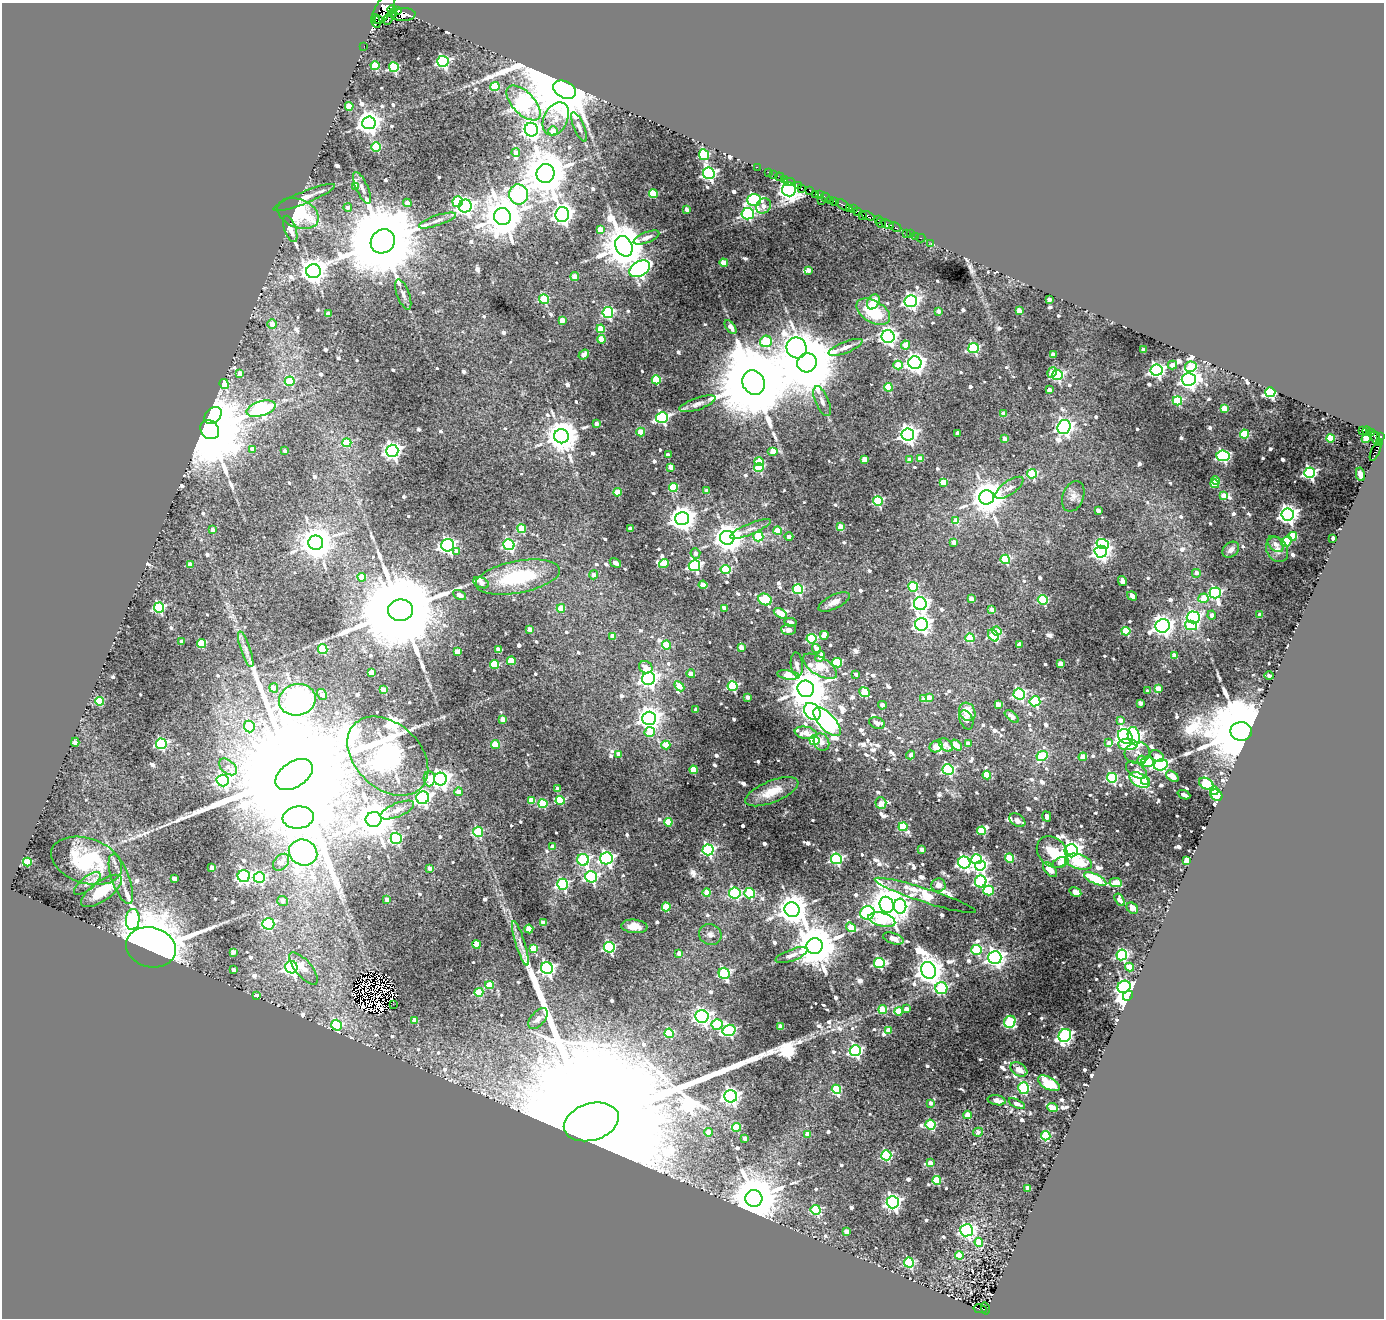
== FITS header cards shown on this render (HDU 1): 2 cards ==
NAXIS1  =                 1382
NAXIS2  =                 1316

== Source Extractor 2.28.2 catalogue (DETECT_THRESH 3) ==
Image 1382 x 1316 px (HDU 1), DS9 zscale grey, 1 PNG px = 1 image px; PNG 1386 x 1320 px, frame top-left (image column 1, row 1316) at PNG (2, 3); each listed source drawn as its Kron ellipse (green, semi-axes under 4 px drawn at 4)
Background 0.463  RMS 0.012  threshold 0.0364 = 3 sigma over >= 5 px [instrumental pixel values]
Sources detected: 945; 7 with non-positive FLUX_AUTO (blend fragments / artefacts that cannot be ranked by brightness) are neither listed nor drawn; of the other 938, the 500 brightest by FLUX_AUTO listed and drawn (438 fainter detections omitted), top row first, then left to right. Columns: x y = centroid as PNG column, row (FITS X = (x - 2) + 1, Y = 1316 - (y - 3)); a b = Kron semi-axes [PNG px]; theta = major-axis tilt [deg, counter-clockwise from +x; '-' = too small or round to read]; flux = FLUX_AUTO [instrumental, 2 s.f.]
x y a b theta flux
384 8 18 8 61 4300
392 9 4 3 - 470
398 10 4 3 - 360
393 13 4 3 - 520
403 15 12 6 3 1700
388 19 6 3 60 310
379 20 3 2 - 390
376 21 7 3 -74 710
364 46 2 2 - 6
443 61 5 5 - 170
375 66 4 4 - 38
394 67 5 5 - 72
495 87 4 4 - 47
565 90 12 8 -26 9700
524 103 22 11 -46 300
349 106 4 4 - 16
556 119 17 11 63 10
369 123 6 6 - 800
579 127 16 5 -68 4.1
531 130 7 6 - 400
553 131 5 4 - 11
376 147 5 4 - 45
516 153 4 4 - 11
704 155 5 5 - 71
757 167 2 2 - 7.7
768 172 3 2 - 26
709 173 6 5 - 230
546 174 9 9 - 3800
774 175 2 2 - 11
779 177 4 2 - 28
785 179 3 3 - 16
789 182 6 3 0 54
798 185 4 3 - 290
356 186 4 4 - 8
362 188 17 6 -66 4.5
801 188 3 2 - 22
789 189 7 6 - 520
810 190 3 3 - 220
518 194 10 9 - 240
653 194 4 4 - 35
815 194 3 2 - 17
819 195 3 2 - 27
304 197 33 6 22 11
826 197 5 4 - 230
754 200 7 6 - 170
822 201 2 2 - 81
830 201 3 3 - 130
835 201 4 3 - 180
458 202 5 5 - 53
407 203 4 4 - 7.8
843 205 8 3 -36 310
465 206 6 6 - 270
763 206 8 7 - 5.6
348 207 4 4 - 4.2
687 209 4 3 - 5.5
850 209 3 2 - 130
853 209 3 2 - 21
858 211 3 2 - 32
298 213 21 14 -23 61
748 214 6 6 - 120
562 215 7 7 - 510
862 216 3 2 - 330
868 216 7 3 -25 610
502 217 8 8 - 3200
437 220 19 5 19 4.7
878 220 2 2 - 12
881 223 5 2 - 27
887 224 7 3 -27 85
895 227 6 3 -25 220
290 229 14 6 -71 8.7
600 229 4 4 - 11
906 234 2 2 - 20
911 234 3 2 - 45
916 236 3 2 - 6.5
646 237 13 5 21 4.4
921 238 4 3 - 26
383 241 13 11 45 17000
931 243 2 2 - 6.8
624 246 11 8 -63 4000
724 263 4 4 - 20
640 269 11 7 29 400
809 270 4 4 - 5.5
313 271 7 7 - 1100
575 277 4 4 - 16
403 294 16 6 -69 4.5
544 299 5 4 - 47
1049 299 4 4 - 7.6
911 301 6 6 - 280
873 302 8 5 62 11
938 311 4 3 - 4.6
1019 311 4 4 - 14
873 312 18 11 -30 33
608 313 5 5 - 90
328 314 4 4 - 7.3
562 320 4 4 - 9.5
272 324 5 4 - 7.2
730 327 8 4 -54 5.9
601 329 4 4 - 27
888 337 6 6 - 300
601 339 4 4 - 22
766 341 6 5 - 52
906 345 4 4 - 10
845 347 18 5 22 6.2
797 348 10 10 - 670
973 348 5 5 - 96
1143 350 4 4 - 7.1
584 354 6 4 39 7.5
1053 354 4 3 - 5.8
807 363 10 9 - 9300
915 363 6 6 - 440
898 365 4 4 - 29
1172 365 5 4 - 6.5
1191 367 6 5 - 30
1156 370 6 5 - 280
1052 372 6 4 57 14
240 374 4 4 - 7.1
1057 375 5 5 - 110
1189 379 7 6 - 510
656 380 4 4 - 47
290 381 5 4 - 33
754 382 12 11 - 18000
224 384 5 4 - 35
888 387 4 4 - 31
1049 390 4 3 - 4.6
1270 392 5 5 - 140
822 401 16 6 -68 4.9
1177 401 4 4 - 52
697 404 19 6 19 5.6
1224 408 4 4 - 18
261 409 15 7 17 290
1004 414 4 4 - 7.7
213 415 10 7 43 410
662 418 6 5 - 150
596 424 4 3 - 4.5
1064 427 7 6 - 380
210 430 10 8 -47 17000
1363 430 3 3 - 84
1367 431 4 3 - 180
641 432 4 4 - 21
957 433 4 4 - 4.9
1371 433 3 3 - 120
908 434 6 6 - 470
1245 434 4 4 - 47
562 436 7 7 - 2000
1380 436 3 2 - 59
1330 438 4 4 - 34
1376 438 7 4 -68 190
1004 439 4 4 - 6.7
1366 439 4 4 - 27
347 443 4 4 - 30
1380 443 3 2 - 42
253 449 4 4 - 8.9
285 451 4 3 - 4.5
392 451 6 6 - 390
773 451 5 4 - 20
1376 451 11 4 66 57
668 455 4 3 - 5.7
1223 456 7 5 -9 140
865 459 4 4 - 15
921 459 4 4 - 14
909 460 4 4 - 4.8
759 462 5 4 - 21
671 467 4 4 - 12
759 468 5 4 - 52
1310 473 5 5 - 200
1032 474 5 4 - 57
1360 474 7 4 -78 4.9
1215 481 4 3 - 15
943 482 4 4 - 22
1215 484 4 4 - 17
673 488 4 4 - 39
1009 488 16 6 34 4.8
707 491 4 3 - 5
618 492 4 4 - 18
1223 495 4 4 - 12
1073 496 16 10 70 5.9
987 497 7 7 - 1700
878 501 5 4 - 64
1098 510 4 3 - 6.5
1288 514 6 6 - 490
682 519 7 6 - 1000
956 521 4 4 - 18
840 527 4 4 - 18
213 529 3 3 - 4.9
522 529 4 4 - 30
631 529 4 4 - 9
750 529 22 5 23 5.7
778 531 4 4 - 23
758 536 5 5 - 50
1293 536 4 4 - 30
789 537 4 4 - 4.2
727 538 7 7 - 1300
1333 538 3 3 - 4.9
1286 541 6 4 47 32
954 542 4 4 - 7.6
316 543 7 7 - 1700
1103 544 6 5 - 78
1276 544 9 6 -45 4.5
448 545 6 6 - 240
509 545 5 5 - 120
1231 550 9 7 40 5.1
1277 550 13 10 -58 6.2
457 551 4 4 - 5.5
1101 552 6 6 - 360
695 553 5 5 - 4.5
1005 559 4 4 - 51
615 563 6 3 -31 6.1
664 563 5 4 - 22
190 564 4 4 - 6.3
694 566 6 5 - 150
726 569 5 4 - 69
1196 573 5 5 - 4.7
594 575 4 4 - 5.1
362 577 4 4 - 19
518 577 43 16 11 66
1122 581 5 4 - 6.4
481 583 8 5 -26 9.6
703 585 4 4 - 15
913 587 5 5 - 54
798 589 5 5 - 75
1215 593 5 5 - 140
459 595 7 4 -28 6.5
1132 596 5 4 - 8.5
1203 598 5 4 - 14
765 599 7 5 -23 48
971 599 4 4 - 9.5
1043 600 5 5 - 50
834 602 17 7 26 5.5
920 604 6 6 - 290
159 607 5 5 - 100
561 608 4 4 - 20
724 608 4 3 - 5.3
992 609 4 3 - 4.6
400 610 12 11 - 25000
780 613 7 4 -31 16
1212 615 4 4 - 4.4
1260 615 4 3 - 7.2
1193 617 6 6 - 160
791 622 6 4 -14 5.1
921 624 6 6 - 340
1191 625 6 4 -12 63
1163 626 7 6 - 490
530 629 4 4 - 13
789 630 7 5 -2 4.7
997 631 5 4 - 17
1126 631 4 4 - 35
824 635 4 4 - 12
993 635 6 4 -51 64
613 636 4 3 - 9.4
970 638 4 4 - 40
811 639 5 5 - 66
182 642 4 3 - 8.1
201 644 4 4 - 35
666 645 4 4 - 26
1019 645 4 4 - 7.1
741 648 4 4 - 10
816 648 4 4 - 6.4
246 649 19 5 -71 4.6
323 649 5 4 - 55
499 650 4 4 - 16
457 652 4 4 - 17
1174 655 4 3 - 7.7
820 656 6 4 60 7.5
511 661 4 4 - 21
837 663 5 4 - 54
495 664 4 4 - 46
1061 664 4 4 - 20
797 665 12 6 -84 4.2
820 666 19 9 -32 50
646 667 7 6 - 7.7
372 673 4 4 - 14
691 674 4 4 - 12
856 674 4 3 - 4.4
788 675 11 4 -8 30
1269 676 4 3 - 4.2
648 679 6 6 - 370
679 686 6 4 -46 18
732 686 5 5 - 79
274 688 5 4 - 9.9
1158 688 4 4 - 15
806 689 8 8 - 2500
383 690 4 4 - 14
1148 691 4 3 - 4.3
864 692 5 4 - 31
1019 694 5 5 - 120
322 695 6 4 -59 7.2
747 697 4 3 - 5.3
929 697 4 4 - 8.9
924 699 4 4 - 6.9
297 700 18 15 14 1500
100 701 4 4 - 39
1035 701 5 5 - 72
1140 703 4 3 - 7
998 704 4 4 - 11
882 705 4 4 - 6.9
696 710 4 4 - 5.3
812 712 9 7 -48 250
967 712 9 8 - 15
1012 717 8 4 -40 8
649 718 7 6 - 790
503 719 4 4 - 8.7
966 720 10 6 -68 4.6
1121 720 4 4 - 6.2
827 722 18 8 -47 400
877 723 8 5 -23 5.2
249 726 6 5 - 49
1241 731 11 9 -1 17000
650 732 5 5 - 17
806 733 11 6 -10 9.9
1134 736 9 6 -75 230
1125 737 8 6 -50 450
814 740 5 5 - 54
75 742 4 4 - 7.1
821 742 9 7 -62 6.3
968 743 4 4 - 5.3
1109 743 4 4 - 6.6
161 744 5 5 - 110
495 744 4 4 - 27
1128 744 9 5 -2 42
666 745 4 4 - 17
946 745 8 5 -42 8
956 745 6 4 -48 14
936 747 6 5 - 17
1137 753 12 11 - 5.7
619 754 4 4 - 8.1
911 755 4 4 - 5.7
388 756 46 32 -43 2000
1042 756 6 5 - 36
1157 756 7 5 -32 11
1083 757 4 4 - 16
1142 760 4 3 - 8.9
1147 762 6 5 - 33
1161 765 7 5 15 160
228 767 10 6 -40 4.2
693 770 4 4 - 27
948 770 5 5 - 100
1136 770 12 6 -34 5.5
294 775 21 12 33 85000
987 775 4 4 - 29
1172 776 7 4 -36 11
1112 778 5 5 - 78
429 779 7 5 -88 14
440 779 6 6 - 490
223 780 6 6 - 140
1139 780 11 6 -31 87
1145 781 4 3 - 11
1206 784 8 5 -29 74
557 789 4 4 - 5.2
1214 791 4 3 - 17
458 792 4 4 - 9.3
772 792 28 11 22 18
1184 795 6 3 -24 5.6
1216 795 6 5 - 44
423 798 6 6 - 260
531 800 4 4 - 22
560 800 4 4 - 45
881 803 6 5 - 7.5
543 804 4 4 - 39
397 810 18 7 23 6.6
1047 816 5 4 - 4.4
298 817 15 11 6 2200
374 819 8 7 - 2600
1017 820 9 6 -34 4.6
668 822 4 4 - 26
903 827 4 4 - 43
982 831 4 4 - 43
478 832 5 5 - 50
396 838 5 5 - 110
552 846 4 4 - 6.5
708 850 5 5 - 140
922 850 4 4 - 10
1071 851 6 6 - 540
303 852 14 13 - 1200
1052 852 17 14 -47 63
606 858 6 6 - 240
1009 858 5 4 - 30
836 859 5 5 - 130
977 859 5 5 - 72
583 860 6 5 - 92
86 861 36 22 -17 74
1187 861 4 4 - 29
27 862 4 4 - 40
281 862 9 6 49 6.5
964 862 6 6 - 250
1078 862 14 7 -17 40
1061 863 8 5 24 13
980 866 5 5 - 130
212 868 4 4 - 14
429 868 4 3 - 5.1
1050 870 9 5 -49 13
244 876 6 6 - 170
259 877 6 5 - 92
591 877 6 5 - 140
174 878 4 4 - 8.7
121 879 26 9 -70 9.9
1095 879 12 4 -26 45
981 881 6 6 - 160
87 883 16 6 38 5.8
1116 883 6 4 -4 19
562 884 5 5 - 120
938 885 7 6 - 5.7
102 891 24 10 35 27
988 891 5 5 - 39
1075 892 6 4 -31 14
707 893 4 4 - 21
735 893 6 5 - 99
750 893 5 5 - 53
925 895 53 7 -18 57
387 899 4 4 - 5.5
1120 900 7 4 -57 5.3
283 901 5 5 - 5.9
887 905 8 7 - 2700
900 906 7 6 - 230
666 907 4 4 - 36
1132 908 6 5 - 8.1
792 910 8 7 - 1400
867 913 7 7 - 170
133 919 10 7 86 110
882 920 14 6 -16 54
543 923 4 4 - 15
268 924 6 5 - 76
634 926 13 7 -5 8.5
851 927 5 4 - 22
529 929 4 4 - 20
710 934 11 10 - 5.6
893 938 10 5 -18 7.5
520 943 23 4 -73 5.9
476 944 4 4 - 21
815 946 8 8 - 4100
151 947 25 20 -15 2300
609 947 5 5 - 120
533 948 4 4 - 25
976 950 5 5 - 70
233 952 4 4 - 6.1
679 953 4 4 - 5.4
791 955 17 5 20 5.2
1122 955 5 5 - 110
995 958 6 6 - 440
879 963 5 5 - 95
291 967 6 6 - 290
1130 967 4 4 - 19
303 968 20 8 -50 13
547 968 6 6 - 230
234 970 4 3 - 4.4
928 970 9 7 -67 1300
724 973 6 5 - 110
489 985 4 4 - 21
1124 987 7 6 - 170
941 988 6 6 - 91
479 992 4 4 - 27
256 995 4 3 - 4.2
1128 996 5 4 - 1100
393 1004 3 2 - 4.4
906 1009 4 3 - 6.5
883 1010 4 4 - 27
899 1011 4 4 - 27
702 1016 6 6 - 330
538 1019 12 7 48 4.9
415 1021 4 4 - 12
1010 1022 6 5 - 95
717 1024 5 5 - 55
336 1025 5 5 - 75
781 1027 4 4 - 13
729 1030 7 5 16 130
888 1030 4 4 - 11
669 1033 4 4 - 46
1065 1035 7 6 - 190
855 1050 5 5 - 160
1019 1069 9 6 -32 9.3
1049 1083 12 6 -28 42
1024 1088 6 5 - 78
836 1089 4 4 - 42
731 1096 6 6 - 330
997 1100 9 5 -12 5.5
931 1103 4 3 - 4.8
1017 1104 9 4 -25 5
1052 1108 5 4 - 18
967 1115 4 4 - 18
591 1122 28 18 17 210000
931 1125 5 4 - 51
737 1127 4 4 - 32
709 1132 4 4 - 12
978 1132 5 4 - 5
807 1134 4 4 - 12
1046 1136 5 4 - 52
745 1138 4 3 - 6
886 1155 5 5 - 88
930 1163 4 4 - 13
937 1180 4 4 - 41
1028 1188 4 3 - 11
754 1198 8 8 - 5400
893 1202 6 6 - 280
816 1210 5 5 - 57
966 1230 6 6 - 190
847 1231 4 4 - 7.8
979 1242 4 4 - 24
959 1255 4 4 - 24
909 1262 5 5 - 75
980 1309 7 3 -13 31
985 1309 6 3 -75 59
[438 fainter detections neither listed nor drawn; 7 non-positive-flux detections neither listed nor drawn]